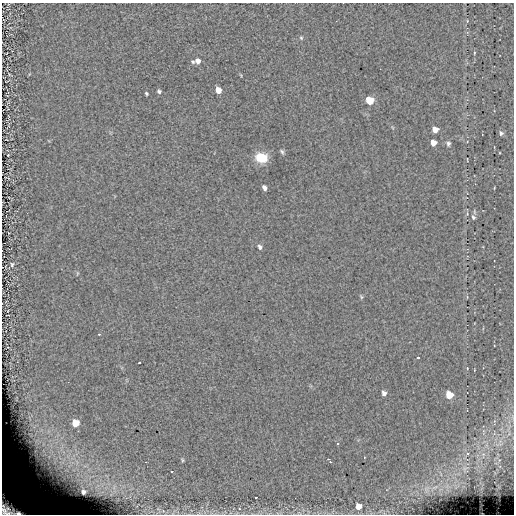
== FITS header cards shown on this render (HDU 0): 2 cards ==
NAXIS1  =                  512
NAXIS2  =                  512

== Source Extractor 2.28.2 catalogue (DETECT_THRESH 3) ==
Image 512 x 512 px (HDU 0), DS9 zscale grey, 1 PNG px = 1 image px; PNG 516 x 516 px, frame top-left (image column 1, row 512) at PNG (2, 3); no overlay
Background -0.00573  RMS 5.2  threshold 15.5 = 3 sigma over >= 5 px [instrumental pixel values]
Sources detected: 43; all 43 listed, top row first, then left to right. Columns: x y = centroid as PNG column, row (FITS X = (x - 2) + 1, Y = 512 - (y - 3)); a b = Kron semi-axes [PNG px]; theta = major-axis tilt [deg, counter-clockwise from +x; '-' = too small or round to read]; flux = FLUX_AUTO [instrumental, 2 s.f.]
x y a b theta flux
467 21 5 3 - 290
301 38 5 4 - 460
474 53 5 3 - 300
198 61 6 6 - 1800
193 62 6 4 -66 430
9 74 5 3 - 220
218 90 5 4 - 3800
159 91 5 4 - 680
146 93 4 3 - 450
369 100 6 5 - 9900
435 129 6 5 - 2700
501 133 7 6 - 870
433 143 5 5 - 3100
448 144 7 6 - 850
282 152 7 4 -52 620
8 155 2 2 - 220
261 158 10 8 -18 11000
264 188 5 4 - 1100
494 188 3 2 - 240
473 217 8 6 -62 930
260 247 7 5 -69 910
12 265 6 4 88 580
77 273 6 4 -72 390
361 297 6 4 -60 470
99 334 3 3 - 440
418 357 3 3 - 480
139 363 3 2 - 510
467 368 4 3 - 230
384 393 6 5 - 1400
449 395 5 5 - 8800
75 423 7 6 - 5500
337 444 3 3 - 340
49 456 43 24 -37 34000
364 457 3 2 - 200
182 460 5 3 - 390
330 461 6 3 -55 1200
171 471 3 2 - 520
83 491 8 5 -74 1500
256 498 3 2 - 380
358 506 5 5 - 3600
239 509 3 2 - 600
6 510 25 23 79 25000
18 513 12 5 10 6600
At the frame edge (FLAGS 8, measured only in part): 1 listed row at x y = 18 513